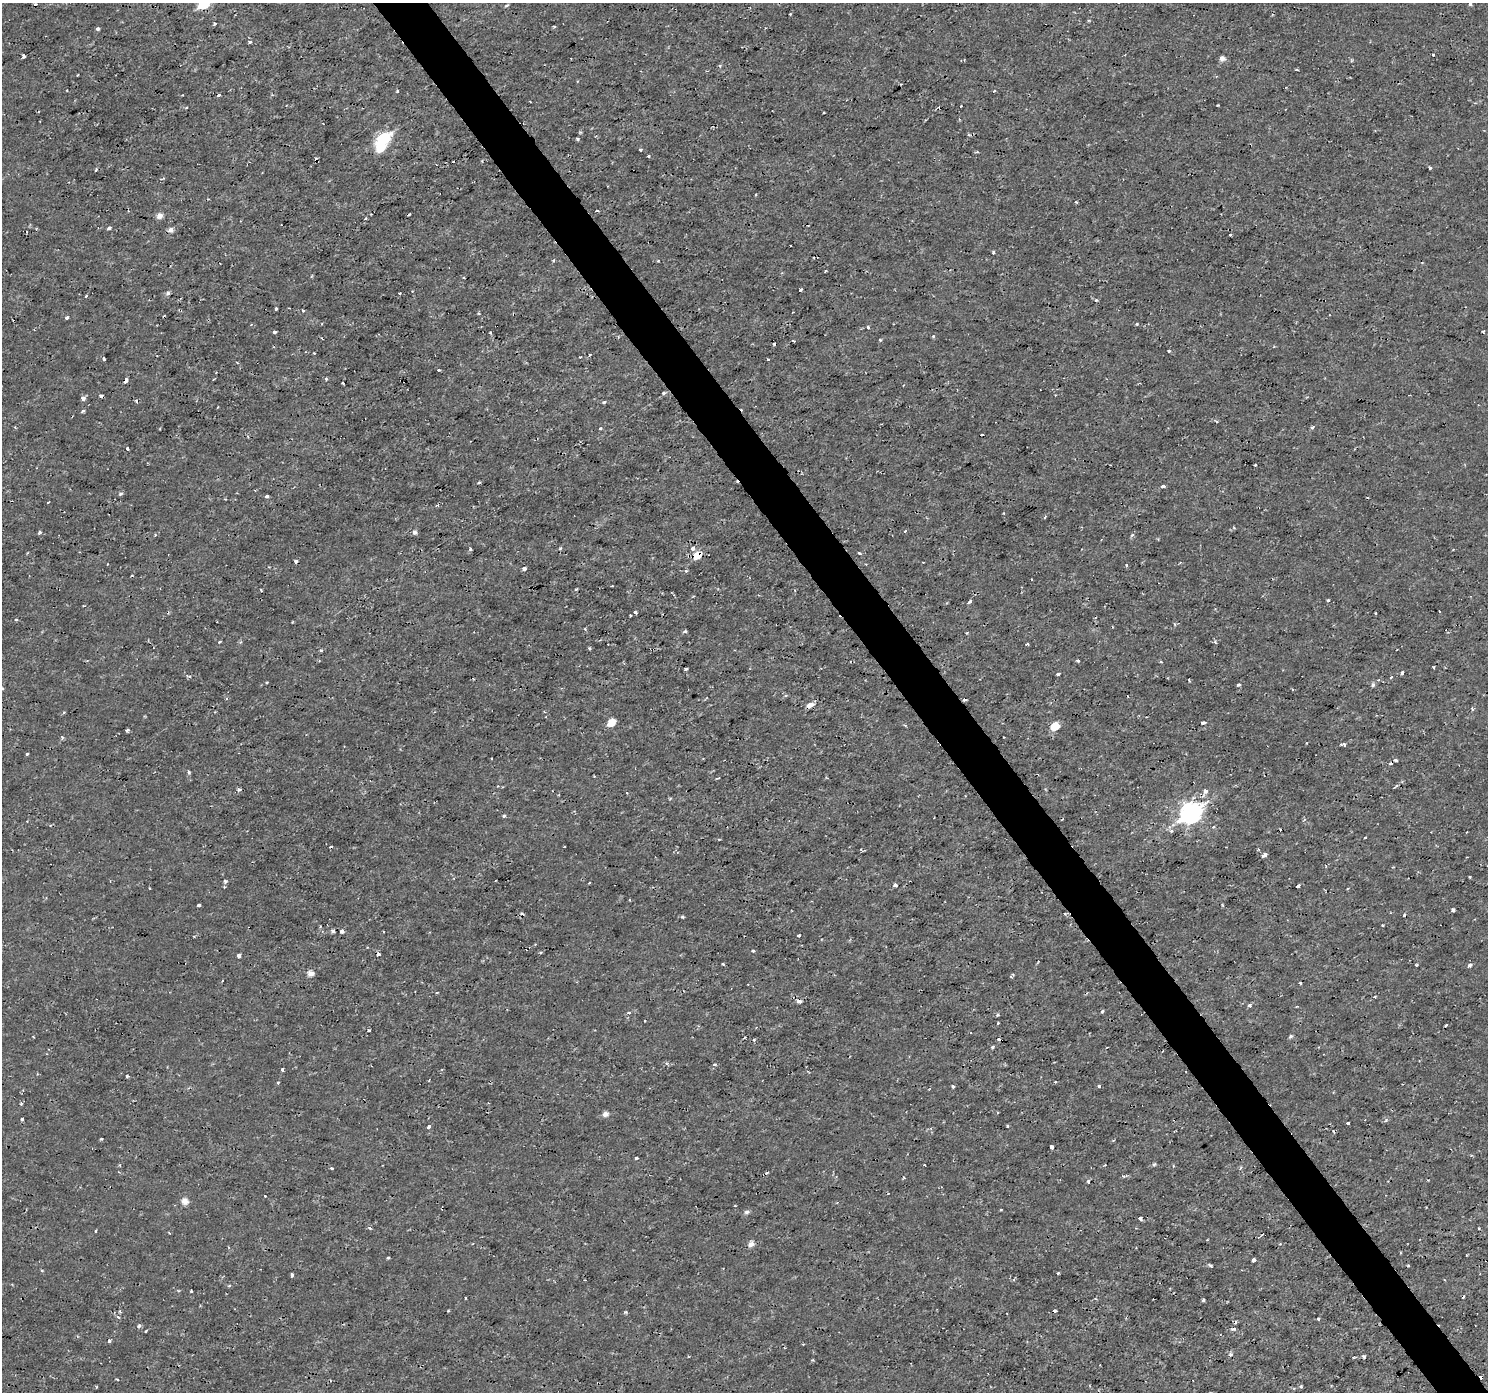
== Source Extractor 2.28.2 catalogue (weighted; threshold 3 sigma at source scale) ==
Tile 6 of 4 x 4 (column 2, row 2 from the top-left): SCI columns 1489-2974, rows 2968-4357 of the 5945 x 5874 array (HDU 1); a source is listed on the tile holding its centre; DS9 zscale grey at full resolution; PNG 1490 x 1394 px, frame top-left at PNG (2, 3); no overlay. Shown black and unused: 4% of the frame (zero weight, under 2 of 3 exposures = <1% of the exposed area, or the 3 px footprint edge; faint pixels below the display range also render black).
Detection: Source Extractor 2.28.2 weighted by HDU 2 'WHT'; one run over the whole footprint, this tile lists its part. Background 4.34e-04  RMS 0.0011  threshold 0.00505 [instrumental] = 3 sigma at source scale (4.5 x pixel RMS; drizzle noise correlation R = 1.50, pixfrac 1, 0.0396/0.0396 arcsec/px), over >= 5 px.
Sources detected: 258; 1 inside a brighter object's white glare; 25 cosmic-ray / hot-pixel residue — not listed; the other 232 listed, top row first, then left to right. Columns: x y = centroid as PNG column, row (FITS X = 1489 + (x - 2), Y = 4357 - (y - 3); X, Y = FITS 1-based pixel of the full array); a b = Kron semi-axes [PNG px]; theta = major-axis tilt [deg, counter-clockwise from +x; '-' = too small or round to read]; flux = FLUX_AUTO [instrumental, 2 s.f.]
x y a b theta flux
203 4 9 6 32 4.5
1470 4 3 3 - 0.36
506 5 6 3 10 0.14
790 14 3 2 - 0.088
214 24 4 2 - 0.2
554 26 3 3 - 0.13
97 29 3 3 - 0.5
250 42 3 3 - 0.59
1433 55 3 3 - 0.51
23 56 4 3 - 0.3
1222 58 6 5 - 0.51
1296 69 4 3 - 0.1
77 75 3 2 - 0.074
397 91 4 3 - 0.13
1218 105 3 3 - 0.14
961 106 3 2 - 0.089
186 108 3 3 - 0.14
824 112 3 2 - 0.094
959 119 3 3 - 0.1
383 139 9 6 32 11
578 139 3 3 - 0.23
640 150 3 3 - 0.21
648 156 3 3 - 0.14
316 158 3 2 - 0.099
1430 168 3 3 - 0.18
96 170 4 3 - 0.15
597 211 3 2 - 0.14
159 216 7 6 - 0.59
365 219 3 3 - 0.54
109 228 4 3 - 0.38
171 230 7 6 - 0.5
1230 235 3 3 - 0.26
790 245 2 2 - 0.12
994 252 3 3 - 0.18
464 278 3 2 - 0.088
800 290 4 3 - 0.2
168 293 6 5 - 0.23
399 293 3 2 - 0.16
1096 300 4 4 - 0.16
276 309 3 3 - 0.47
303 310 4 3 - 0.15
66 318 3 3 - 0.32
1137 324 3 3 - 0.11
868 327 3 3 - 0.21
1483 331 3 2 - 0.13
274 332 3 3 - 0.43
490 333 3 3 - 0.15
933 336 4 3 - 0.16
880 340 3 3 - 0.2
793 341 4 2 - 0.12
1168 351 3 3 - 0.13
314 353 3 3 - 0.13
589 355 4 3 - 0.096
580 357 3 2 - 0.093
104 359 3 3 - 0.19
768 359 3 3 - 0.18
439 370 3 3 - 0.24
326 379 4 3 - 0.19
126 381 4 3 - 1.7
343 383 3 2 - 0.15
663 393 4 3 - 0.24
83 398 4 3 - 0.74
136 401 3 3 - 0.27
604 402 4 3 - 0.24
218 407 3 2 - 0.17
83 411 4 3 - 0.24
1312 427 4 3 - 0.23
600 428 3 3 - 0.27
982 434 3 2 - 0.21
248 436 4 3 - 0.13
127 448 3 3 - 0.24
1255 465 3 2 - 0.096
479 482 4 3 - 0.13
1163 486 4 3 - 0.47
121 494 6 5 - 0.19
267 496 3 3 - 0.5
48 502 3 2 - 0.11
1045 517 4 3 - 0.23
905 531 3 3 - 0.19
39 532 4 4 - 0.19
414 532 5 4 - 0.43
560 548 3 2 - 0.15
692 548 4 4 - 0.49
470 549 4 3 - 0.17
859 553 3 3 - 0.25
697 556 7 6 - 1.4
296 562 3 3 - 0.49
1126 565 3 3 - 0.14
524 569 4 3 - 0.73
686 571 4 3 - 0.19
261 590 3 2 - 0.14
1328 600 3 3 - 0.3
970 602 6 4 45 0.18
635 612 5 3 - 0.24
16 620 4 3 - 0.11
292 622 3 2 - 0.081
1174 624 5 3 - 0.12
685 631 5 5 - 0.16
219 642 4 3 - 0.18
1028 644 3 3 - 0.24
589 648 3 3 - 0.16
321 650 4 4 - 0.15
1078 660 3 3 - 0.18
1161 662 4 3 - 0.12
1434 667 4 2 - 0.12
686 669 4 3 - 0.38
1402 673 4 3 - 0.46
1058 674 3 3 - 0.49
1391 677 4 3 - 1
1189 680 3 2 - 0.17
1378 680 3 3 - 0.099
1238 685 4 3 - 0.24
1373 685 6 5 - 0.23
2 689 5 3 - 0.12
965 699 4 3 - 0.28
810 705 10 5 24 0.61
64 712 3 3 - 0.15
611 723 7 6 - 1.3
1203 723 5 3 - 0.29
905 725 4 3 - 0.15
1055 726 7 5 34 2.3
127 730 3 3 - 0.25
62 737 5 4 - 0.16
1344 745 4 3 - 0.78
344 746 2 2 - 0.089
27 754 4 3 - 0.27
1396 760 4 3 - 0.2
189 772 4 4 - 0.22
717 778 6 2 10 0.088
239 789 5 4 - 0.27
1205 791 7 7 - 0.44
627 793 3 2 - 0.11
1191 813 11 8 35 46
504 816 3 3 - 0.27
1213 827 4 3 - 0.28
1171 831 3 3 - 0.43
1467 832 2 2 - 0.075
1365 837 3 2 - 0.11
1258 849 4 3 - 0.12
1265 855 4 3 - 1.2
1470 877 4 2 - 0.094
225 881 6 5 - 0.2
589 883 3 3 - 0.18
895 885 4 4 - 0.45
1298 886 4 3 - 0.65
199 905 3 3 - 0.55
1453 910 4 3 - 0.71
1065 913 4 3 - 0.12
522 914 3 2 - 0.11
682 917 4 3 - 0.19
1382 925 3 2 - 0.1
333 931 4 4 - 0.39
342 932 3 3 - 0.62
383 932 3 2 - 0.13
798 935 3 3 - 0.49
753 951 3 3 - 0.26
239 955 4 4 - 0.51
723 964 3 3 - 0.34
1416 965 3 3 - 0.11
1469 965 3 3 - 0.6
310 973 6 5 - 0.73
1012 976 6 3 50 0.18
1300 983 3 3 - 0.53
798 1001 5 4 - 0.66
1249 1005 4 4 - 0.27
1296 1006 3 2 - 0.11
1102 1011 3 3 - 0.24
629 1013 3 3 - 0.29
998 1023 3 3 - 0.22
1446 1025 4 3 - 0.42
368 1031 3 3 - 0.2
1291 1036 6 4 36 0.17
744 1038 3 2 - 0.085
992 1047 4 4 - 0.15
714 1064 5 4 - 0.19
282 1070 4 3 - 0.5
127 1076 3 3 - 0.17
1055 1082 3 3 - 0.11
278 1083 3 3 - 0.15
953 1086 3 3 - 0.26
1099 1086 3 3 - 0.27
21 1104 4 4 - 0.13
605 1114 5 5 - 0.63
22 1119 4 3 - 0.25
1386 1120 5 4 - 0.17
1348 1123 3 3 - 0.24
1007 1126 3 3 - 0.39
429 1127 5 4 - 0.27
101 1139 3 3 - 0.15
1052 1147 3 3 - 0.48
636 1158 3 3 - 0.28
1154 1164 5 4 - 0.16
924 1165 3 2 - 0.089
331 1168 3 3 - 0.23
904 1177 4 3 - 0.13
1088 1181 4 3 - 0.21
265 1196 2 2 - 0.1
185 1201 6 6 - 0.88
735 1206 3 2 - 0.084
1001 1210 3 2 - 0.11
747 1212 7 5 4 0.27
1140 1218 3 3 - 0.86
370 1228 5 4 - 0.14
95 1231 3 2 - 0.16
169 1233 3 2 - 0.09
751 1244 6 5 - 0.66
388 1258 4 3 - 0.13
1253 1260 4 3 - 1.1
1210 1265 4 3 - 0.28
1408 1265 3 3 - 0.15
42 1270 4 3 - 0.11
1057 1273 3 3 - 0.3
292 1275 4 3 - 0.31
1014 1280 4 3 - 0.14
229 1286 5 3 - 0.11
191 1291 3 3 - 0.18
465 1298 3 2 - 0.13
1203 1300 4 3 - 0.15
448 1311 3 3 - 0.12
626 1312 4 4 - 0.13
118 1317 6 4 -41 0.18
1318 1319 3 3 - 0.12
1235 1322 5 3 - 0.12
139 1326 5 4 - 0.28
1233 1329 4 4 - 0.33
146 1331 3 2 - 0.22
1231 1354 4 4 - 0.29
1364 1356 3 3 - 0.25
1353 1357 3 3 - 0.13
813 1360 3 3 - 0.12
117 1379 3 2 - 0.11
1301 1386 4 3 - 0.18
Overlapping masked pixels (flux is a lower limit): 3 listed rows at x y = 126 381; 965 699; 1191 813
Isophote crosses this tile's border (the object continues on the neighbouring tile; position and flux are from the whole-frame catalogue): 3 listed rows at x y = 203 4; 1470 4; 2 689